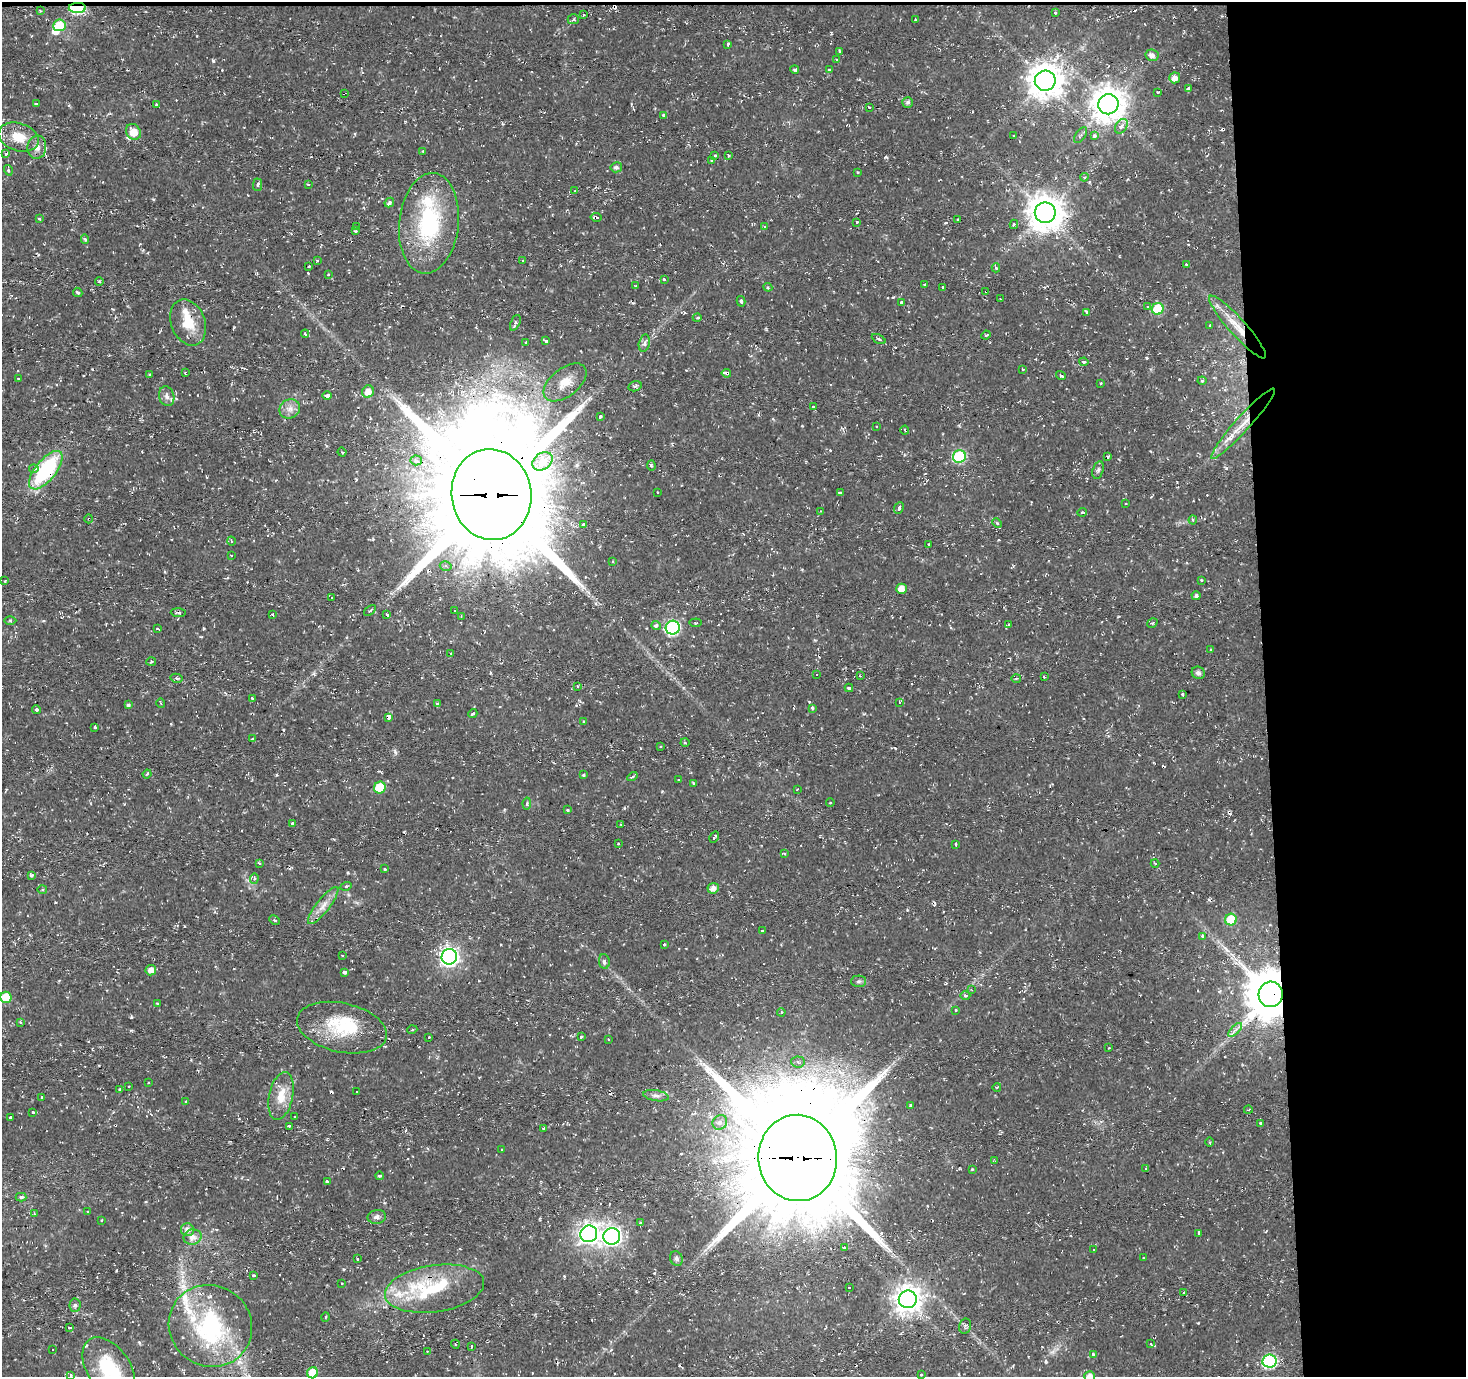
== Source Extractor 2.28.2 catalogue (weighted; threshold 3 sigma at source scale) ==
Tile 3 of 3 x 3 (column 3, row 1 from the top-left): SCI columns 2930-4393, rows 2752-4126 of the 4395 x 4126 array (HDU 1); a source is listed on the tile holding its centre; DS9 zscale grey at full resolution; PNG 1468 x 1379 px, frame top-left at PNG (2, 2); each listed source drawn as its Kron ellipse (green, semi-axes under 4 px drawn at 4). Shown black and unused: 14% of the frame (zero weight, under 2 of 3 exposures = <1% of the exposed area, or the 3 px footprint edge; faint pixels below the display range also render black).
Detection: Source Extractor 2.28.2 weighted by HDU 2 'WHT'; one run over the whole footprint, this tile lists its part. Background 0.00547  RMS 0.0031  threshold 0.0141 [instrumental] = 3 sigma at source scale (4.5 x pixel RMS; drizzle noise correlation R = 1.50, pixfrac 1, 0.0396/0.0396 arcsec/px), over >= 5 px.
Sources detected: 346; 3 inside a brighter object's white glare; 37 cosmic-ray / hot-pixel residue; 1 long thin detection or spike segment (spike, bleed or trail) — neither listed nor drawn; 13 inside a brighter listed object's ellipse — not listed separately; the other 292 listed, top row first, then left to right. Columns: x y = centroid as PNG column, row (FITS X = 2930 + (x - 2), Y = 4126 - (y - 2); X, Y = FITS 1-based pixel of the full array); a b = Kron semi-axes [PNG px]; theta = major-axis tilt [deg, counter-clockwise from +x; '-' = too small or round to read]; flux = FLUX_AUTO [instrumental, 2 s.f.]
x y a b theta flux
77 8 8 5 2 37
40 11 4 3 - 0.32
1055 12 3 3 - 0.63
583 15 4 3 - 0.27
573 19 6 5 - 0.64
915 20 3 2 - 0.45
59 25 6 6 - 8.1
728 44 4 3 - 1.7
840 51 3 3 - 0.34
1152 55 6 5 - 1.5
836 59 2 2 - 0.34
795 70 4 3 - 0.41
829 70 4 3 - 0.42
1175 78 5 5 - 2.1
1045 81 10 10 - 580
1188 88 4 3 - 11
1158 92 4 3 - 0.49
344 93 3 2 - 0.42
908 102 5 5 - 0.79
36 104 3 3 - 0.52
1108 104 10 10 - 580
156 105 3 3 - 1.3
869 107 3 3 - 0.42
663 115 4 4 - 0.45
1121 126 8 5 56 1.4
133 132 8 7 - 5.2
1081 135 9 5 55 0.75
1014 136 3 2 - 0.42
1094 136 4 3 - 1.1
19 137 21 14 -18 6.4
37 147 11 9 81 2.3
423 151 3 2 - 0.27
6 153 3 3 - 1.2
715 155 4 3 - 0.36
728 155 3 3 - 0.99
711 160 3 3 - 0.91
616 167 6 5 - 0.86
8 170 5 3 - 0.39
858 172 4 2 - 0.24
1084 177 4 4 - 0.45
308 184 3 3 - 0.44
258 185 6 4 90 0.63
575 191 3 2 - 0.18
389 203 5 4 - 0.86
1045 213 10 10 - 660
596 217 5 3 - 2.3
39 218 3 3 - 0.83
958 220 3 3 - 0.52
857 222 3 3 - 0.65
429 223 50 29 84 34
1014 224 5 4 - 0.55
764 226 4 3 - 0.44
357 227 3 3 - 0.63
355 231 3 3 - 0.4
85 239 5 4 - 0.55
317 260 3 3 - 2
523 260 3 3 - 0.39
1186 264 3 2 - 0.58
309 266 3 3 - 0.41
996 268 4 3 - 0.55
328 275 3 2 - 0.28
664 279 3 3 - 1.4
99 282 4 3 - 0.35
925 284 3 3 - 1.4
635 286 3 2 - 0.36
768 287 4 4 - 0.42
943 287 4 3 - 1.1
986 291 3 3 - 0.59
78 292 5 3 - 0.47
1001 299 3 2 - 0.23
741 301 5 4 - 0.52
902 303 4 3 - 1.5
1148 306 4 4 - 0.36
1158 309 6 6 - 15
1086 312 3 3 - 4.7
697 318 4 3 - 0.31
188 323 24 17 -69 7.9
515 323 8 4 67 0.74
1210 325 3 3 - 0.5
1237 327 41 8 -48 7.4
305 334 4 3 - 0.48
986 335 5 4 - 0.49
879 339 7 3 -27 0.5
546 340 3 3 - 1.3
526 343 3 3 - 0.66
644 343 8 5 77 1.1
1084 362 4 4 - 0.48
1022 369 4 2 - 0.28
185 373 3 3 - 0.3
726 373 4 3 - 2.5
149 375 4 2 - 0.34
1061 376 5 2 - 0.46
19 378 3 3 - 1.4
1202 381 4 4 - 0.43
565 382 25 14 38 6
1101 383 3 2 - 0.4
635 386 7 5 14 0.66
368 392 6 5 - 2.8
167 396 10 7 -72 1.5
327 396 4 3 - 2.5
813 406 3 3 - 1
290 409 10 9 - 2.2
600 416 3 3 - 1.3
1243 424 47 7 48 6.6
876 426 3 3 - 0.65
905 430 4 3 - 0.45
342 452 4 3 - 0.33
959 456 6 6 - 31
1108 457 4 3 - 0.4
416 460 5 5 - 1.4
542 461 11 8 37 4.5
651 466 5 4 - 0.49
34 469 4 4 - 1.9
46 470 23 10 51 31
1098 470 9 5 74 0.79
657 492 3 2 - 0.38
840 493 4 3 - 1.4
491 495 45 40 -82 8100
1125 504 3 2 - 0.33
899 508 6 4 65 0.8
821 511 3 2 - 0.28
1082 512 5 3 - 0.29
89 519 4 3 - 0.34
1193 520 4 4 - 0.4
997 523 5 3 - 0.43
583 524 3 3 - 6
231 541 4 3 - 0.29
929 544 3 3 - 0.74
231 556 3 2 - 0.53
613 562 3 2 - 0.29
446 566 6 4 -15 0.81
1201 580 3 3 - 0.24
5 581 3 2 - 0.32
901 589 5 5 - 3.7
1196 596 4 4 - 0.77
332 597 2 2 - 0.27
370 610 7 2 36 0.44
455 610 3 3 - 0.97
178 613 7 3 -3 0.6
272 614 3 3 - 0.42
387 615 4 3 - 4.5
461 616 3 2 - 0.31
10 620 6 4 -1 0.41
695 623 6 4 5 0.36
1152 623 5 3 - 0.32
1009 624 4 3 - 0.26
656 626 5 4 - 1.3
673 628 7 6 - 50
158 629 3 3 - 0.65
1211 650 3 2 - 0.29
451 654 3 3 - 0.24
151 661 5 3 - 0.39
1198 673 7 6 - 1
817 674 3 2 - 0.55
860 676 2 2 - 0.21
1044 677 4 2 - 0.34
176 678 6 4 -11 0.54
1016 678 5 3 - 0.33
577 686 2 2 - 0.3
849 688 4 3 - 0.55
1183 694 3 3 - 0.91
252 698 3 3 - 0.7
899 702 3 3 - 0.42
161 703 5 3 - 0.31
437 703 4 3 - 0.47
128 705 4 4 - 0.6
812 708 4 3 - 0.76
36 710 4 4 - 0.86
473 714 5 2 - 0.5
388 717 4 3 - 41
583 721 3 2 - 0.3
95 728 3 3 - 1.1
252 739 3 2 - 0.65
685 743 4 3 - 0.33
661 747 3 2 - 0.27
147 774 4 3 - 0.35
583 775 4 3 - 0.49
632 777 5 3 - 0.86
678 780 3 2 - 0.24
693 783 3 3 - 0.58
380 788 6 6 - 12
797 789 3 2 - 0.27
527 803 6 4 81 0.52
830 803 4 3 - 0.29
568 810 3 3 - 0.37
292 823 3 3 - 0.63
621 824 3 2 - 0.22
714 837 6 3 58 1.5
618 844 4 3 - 0.28
956 844 4 3 - 2.6
784 853 3 2 - 0.5
259 863 3 3 - 0.48
1155 863 4 3 - 0.27
385 869 3 3 - 0.34
32 875 4 4 - 0.45
254 878 5 4 - 0.59
346 886 5 3 - 0.4
713 888 5 5 - 1.8
42 889 5 3 - 0.45
323 906 23 6 52 3.1
274 920 6 4 -26 0.48
1231 920 6 6 - 11
762 930 3 3 - 1.7
1202 936 3 3 - 2.1
664 944 3 3 - 0.89
342 955 3 2 - 0.3
449 957 8 7 - 130
604 961 7 5 -84 1
151 970 5 5 - 2.1
344 972 4 3 - 4.5
859 981 7 5 2 0.73
971 989 4 4 - 0.3
1271 994 13 12 - 1600
965 995 5 3 - 0.39
6 997 5 5 - 6.3
157 1003 3 2 - 0.26
955 1010 3 3 - 0.82
781 1012 4 3 - 0.41
20 1022 4 3 - 0.4
342 1028 46 24 -12 16
412 1030 5 3 - 0.3
1235 1030 9 4 45 1
581 1036 3 3 - 0.95
429 1037 3 3 - 1.4
609 1039 3 2 - 0.28
1109 1048 2 2 - 0.3
798 1062 7 5 -5 0.93
148 1082 3 2 - 0.39
128 1086 3 3 - 0.84
997 1087 4 3 - 0.3
120 1090 3 3 - 1.9
357 1092 3 2 - 0.18
281 1096 24 12 78 5.7
656 1096 13 5 -9 1.2
41 1097 3 3 - 0.76
186 1101 4 2 - 0.26
911 1105 3 3 - 0.9
1248 1110 4 3 - 0.32
33 1112 3 3 - 0.55
11 1117 3 3 - 1.8
294 1117 3 2 - 0.41
720 1122 8 7 - 1.1
1261 1123 3 3 - 3.3
289 1126 3 2 - 1.3
543 1128 3 3 - 0.94
1210 1142 4 3 - 0.33
502 1149 3 3 - 1.3
798 1158 43 39 -85 7900
995 1161 4 3 - 0.3
972 1169 3 3 - 0.34
1146 1169 3 2 - 0.35
379 1176 4 3 - 0.51
327 1182 3 3 - 0.75
21 1197 5 4 - 0.63
88 1211 3 3 - 0.63
34 1214 4 3 - 0.47
377 1217 9 7 9 1.2
101 1220 3 2 - 0.32
640 1223 4 4 - 0.43
187 1230 6 6 - 1.8
1199 1233 3 3 - 0.43
589 1234 8 8 - 180
612 1236 8 8 - 140
192 1237 9 7 13 2.1
844 1248 4 4 - 0.68
1093 1249 3 3 - 0.48
357 1258 3 3 - 0.81
1143 1258 4 2 - 0.24
676 1259 7 6 - 0.88
254 1275 4 3 - 1.3
342 1283 3 3 - 0.64
849 1287 3 3 - 0.99
435 1289 50 23 8 19
1184 1293 4 3 - 0.44
908 1299 9 8 - 340
75 1305 6 5 - 0.7
325 1317 4 3 - 0.3
210 1326 42 40 -35 38
965 1326 8 6 76 0.83
69 1327 3 3 - 0.99
455 1344 4 3 - 0.24
1150 1344 4 3 - 0.61
471 1346 3 2 - 0.46
53 1349 2 2 - 0.31
427 1351 3 2 - 0.52
1093 1354 4 3 - 0.47
1269 1361 7 6 - 46
109 1369 35 21 -56 19
313 1373 5 5 - 7.6
921 1374 3 3 - 0.78
70 1375 3 3 - 1
1090 1376 5 5 - 2.4
Overlapping masked pixels (flux is a lower limit): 16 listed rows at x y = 77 8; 344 93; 1045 213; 596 217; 357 227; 986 291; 188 323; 1237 327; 726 373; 1243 424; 46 470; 491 495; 89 519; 388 717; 1271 994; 798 1158
Isophote crosses this tile's border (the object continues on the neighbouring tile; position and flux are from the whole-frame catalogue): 4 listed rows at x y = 109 1369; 313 1373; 70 1375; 1090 1376
Unlisted compact peaks at least as high as the median listed source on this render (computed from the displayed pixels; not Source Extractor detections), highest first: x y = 213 61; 886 157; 395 752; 131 1017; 893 297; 895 748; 308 273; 809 702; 1146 358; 204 628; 116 1271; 153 199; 1179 379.